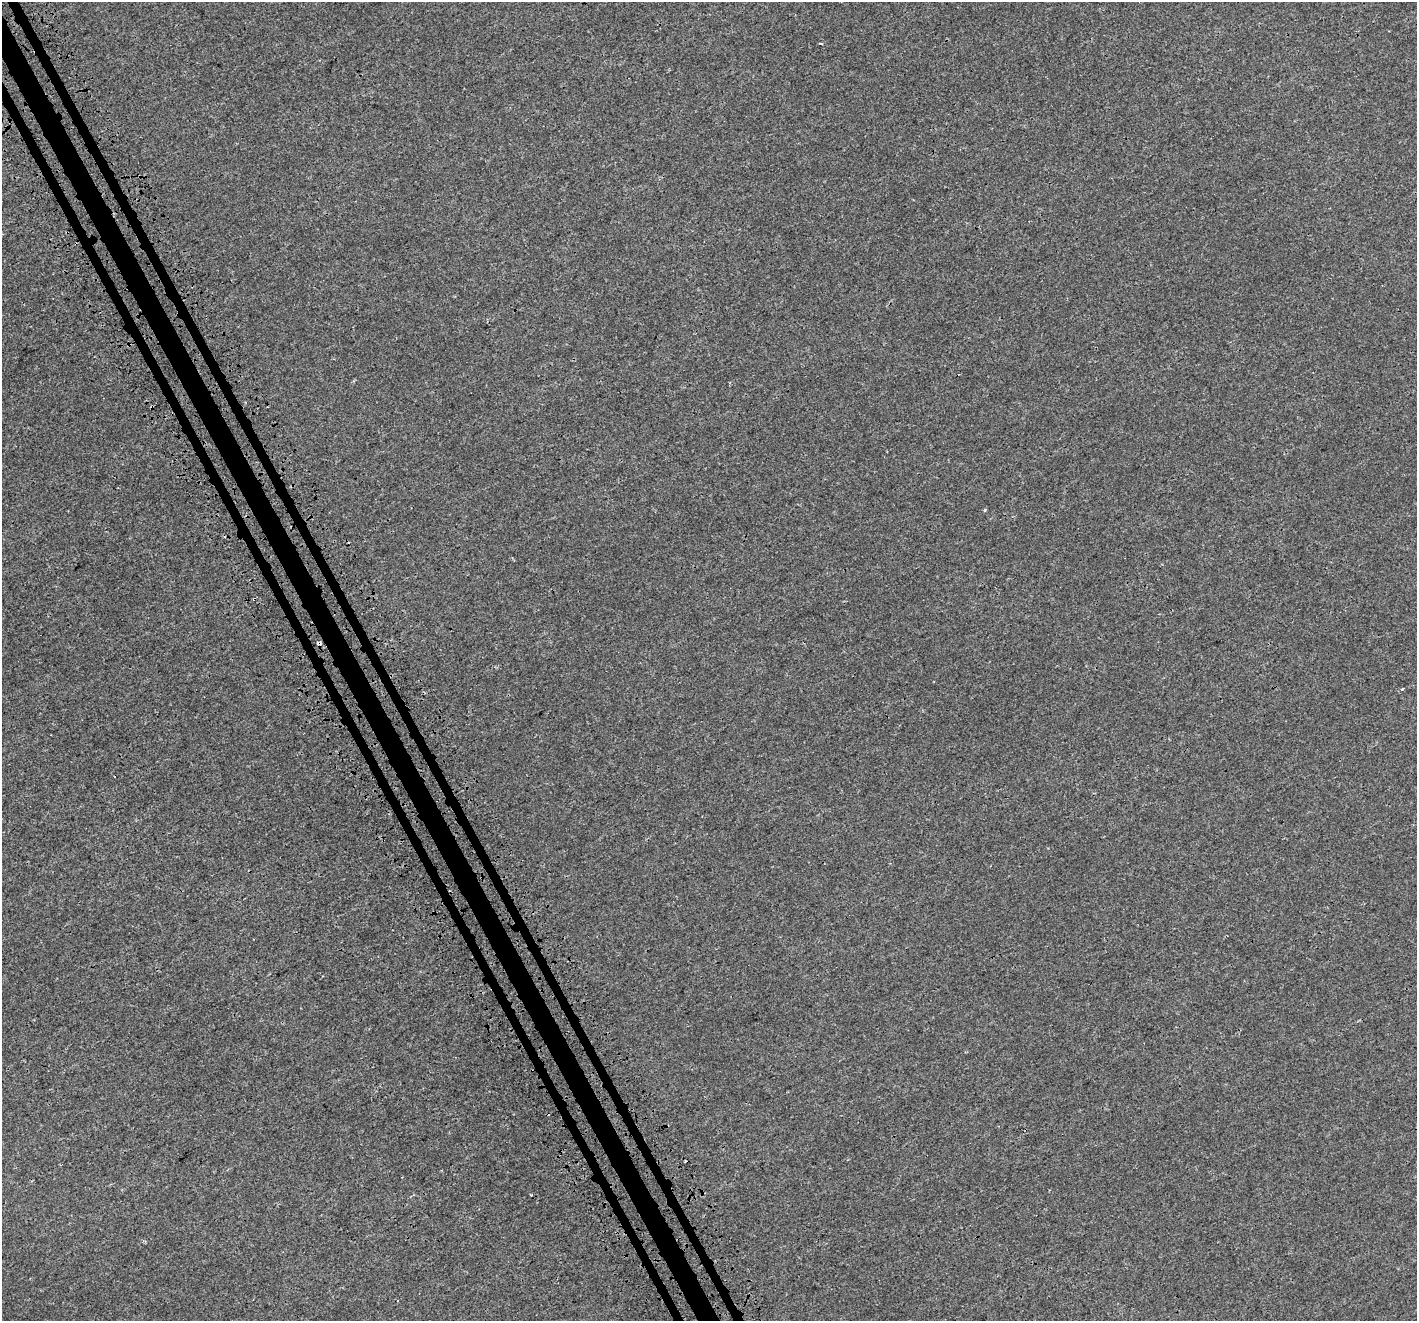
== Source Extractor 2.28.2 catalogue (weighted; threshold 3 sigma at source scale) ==
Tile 11 of 4 x 4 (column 3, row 3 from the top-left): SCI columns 2959-4373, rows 1596-2914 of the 5883 x 5758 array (HDU 1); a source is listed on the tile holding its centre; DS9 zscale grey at full resolution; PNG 1419 x 1323 px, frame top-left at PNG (2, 2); no overlay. Shown black and unused: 3% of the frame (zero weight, under 3 of 4 exposures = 7% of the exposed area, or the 3 px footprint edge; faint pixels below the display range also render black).
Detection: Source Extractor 2.28.2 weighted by HDU 2 'WHT'; one run over the whole footprint, this tile lists its part. Background 8.48e-04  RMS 0.0014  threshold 0.00611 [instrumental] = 3 sigma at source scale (4.5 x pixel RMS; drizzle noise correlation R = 1.50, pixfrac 1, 0.0396/0.0396 arcsec/px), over >= 5 px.
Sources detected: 6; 1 cosmic-ray / hot-pixel residue — not listed; the other 5 listed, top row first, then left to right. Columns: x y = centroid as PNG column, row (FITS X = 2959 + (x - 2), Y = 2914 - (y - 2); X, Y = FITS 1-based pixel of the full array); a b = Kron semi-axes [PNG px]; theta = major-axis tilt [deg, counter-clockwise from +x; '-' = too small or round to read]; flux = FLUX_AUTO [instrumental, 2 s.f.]
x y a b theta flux
821 43 3 2 - 0.18
254 599 3 3 - 0.73
319 644 5 4 - 0.45
1402 689 3 3 - 0.49
531 1195 3 3 - 0.086
Overlapping masked pixels (flux is a lower limit): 2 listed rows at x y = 254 599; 319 644